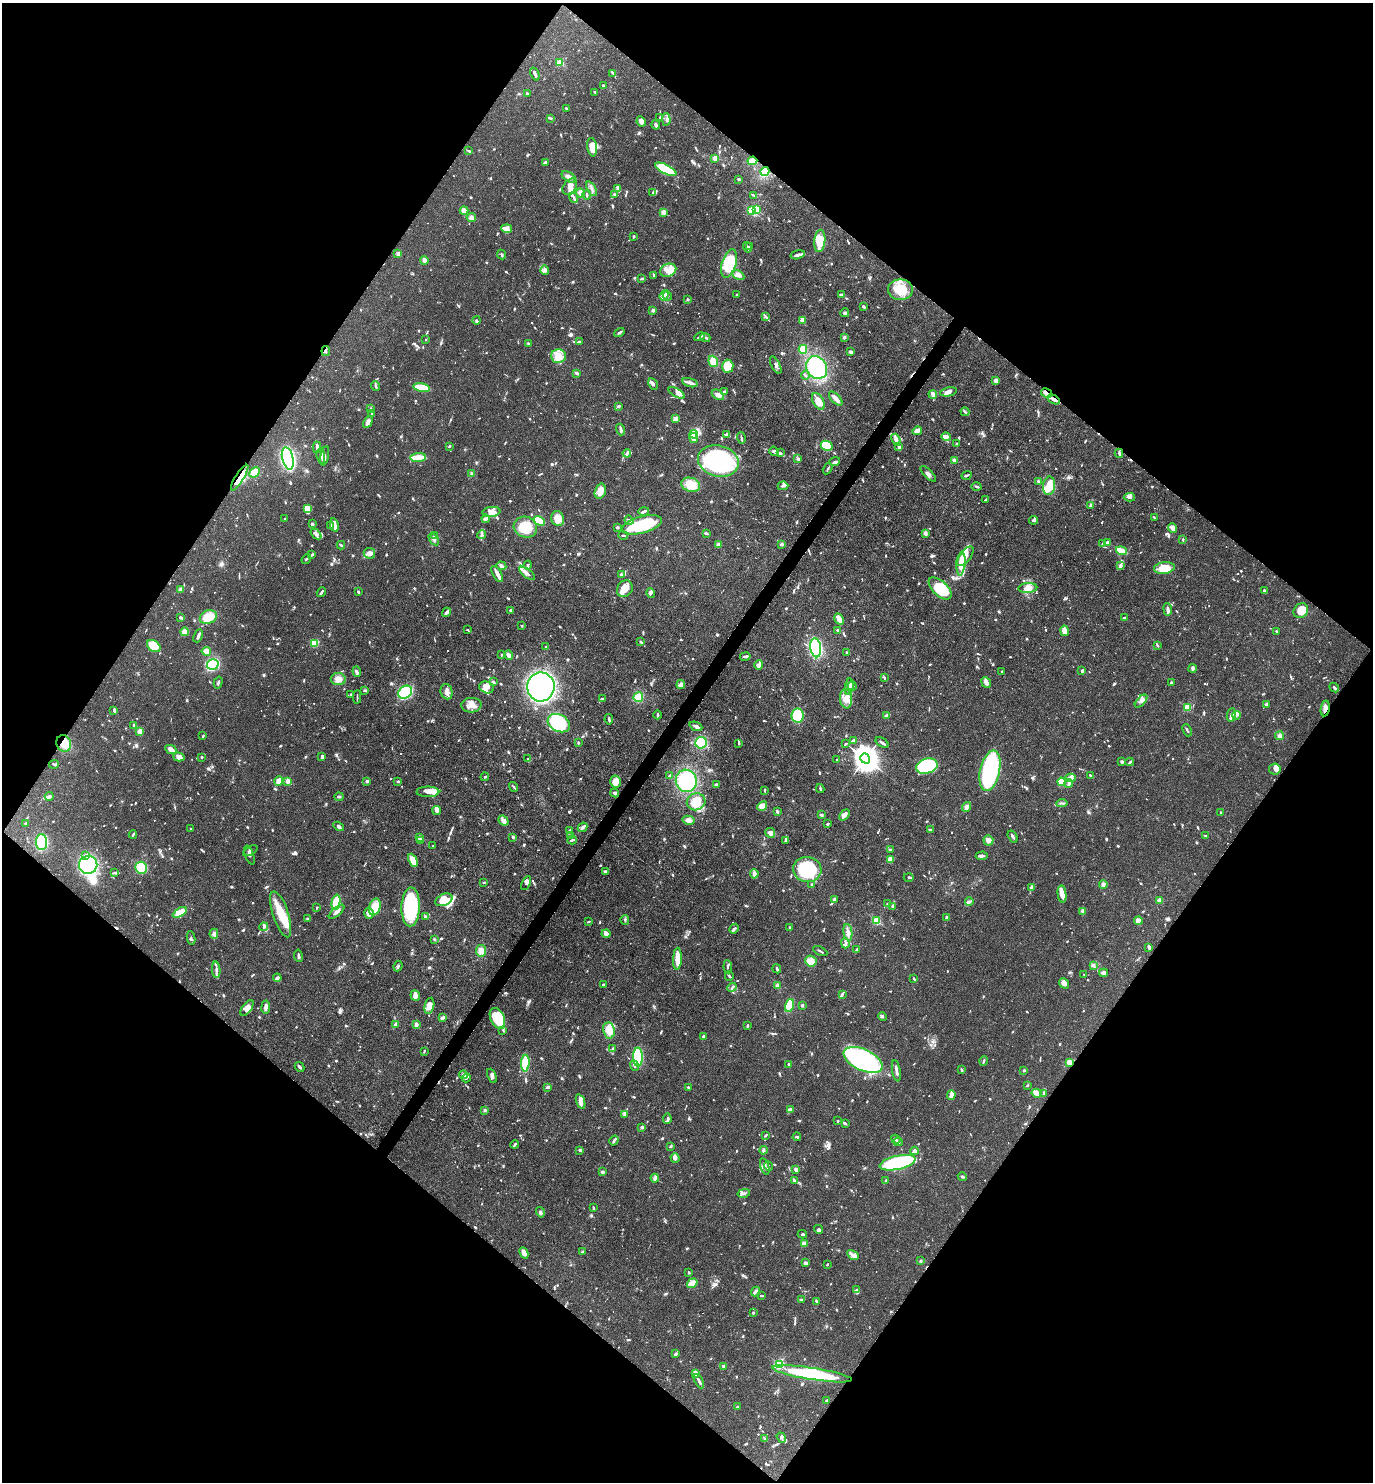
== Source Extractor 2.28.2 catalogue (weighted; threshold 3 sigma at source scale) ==
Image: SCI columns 293-5773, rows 1-5919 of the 5924 x 5919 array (HDU 1 of 3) = the unmasked area's bounding box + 8 px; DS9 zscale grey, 4 x 4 block average (1 PNG px = mean of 4 x 4 image px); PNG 1375 x 1484 px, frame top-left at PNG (2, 3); each listed source drawn as its Kron ellipse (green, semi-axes under 4 px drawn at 4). Shown black and unused: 50% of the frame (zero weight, under 3 of 4 exposures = <1% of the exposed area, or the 3 px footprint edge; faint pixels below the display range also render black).
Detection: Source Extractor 2.28.2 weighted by HDU 2 'WHT'. Background 0.0878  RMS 0.0038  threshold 0.017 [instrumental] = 3 sigma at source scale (4.5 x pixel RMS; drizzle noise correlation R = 1.50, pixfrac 1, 0.05/0.05 arcsec/px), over >= 5 px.
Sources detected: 1554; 9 too faint to see at this stretch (4 x 4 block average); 9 inside a brighter object's white glare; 12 cosmic-ray / hot-pixel residue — neither listed nor drawn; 61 coinciding with a brighter row at this scale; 118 inside a brighter listed object's ellipse — not listed separately; of the other 1345, all 500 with FLUX_AUTO >= 2.68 (the completeness limit of this list) listed and drawn (845 fainter detections not listed), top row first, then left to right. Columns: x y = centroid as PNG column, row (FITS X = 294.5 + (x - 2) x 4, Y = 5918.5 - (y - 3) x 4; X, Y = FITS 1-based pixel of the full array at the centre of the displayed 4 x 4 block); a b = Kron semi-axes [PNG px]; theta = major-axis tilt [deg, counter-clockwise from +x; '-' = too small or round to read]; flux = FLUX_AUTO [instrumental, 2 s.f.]
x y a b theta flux
560 62 2 2 - 83
613 73 3 2 - 3
535 74 7 2 -68 9.2
603 85 3 2 - 5.1
595 92 2 2 - 4.2
527 93 2 2 - 6
566 108 2 2 - 3.7
660 117 3 2 - 2.8
550 118 4 2 - 3
666 119 6 2 -88 4.9
641 121 5 3 - 17
656 125 4 2 - 7
592 147 9 5 -82 31
469 151 3 2 - 4.2
715 158 3 3 - 11
752 161 5 3 - 42
545 162 2 2 - 4.4
666 169 12 4 -27 140
765 171 4 3 - 34
569 177 8 4 -34 11
739 179 3 2 - 5.5
570 186 9 6 54 18
618 188 4 3 - 7.7
592 189 8 2 -61 6.5
580 193 5 4 - 11
653 193 3 2 - 3
614 194 2 2 - 3.6
587 195 4 2 - 3.2
753 195 3 2 - 3.6
574 198 5 2 - 5.6
751 210 2 2 - 140
757 210 2 2 - 150
464 211 4 3 - 16
663 212 2 2 - 61
471 218 4 4 - 7.7
507 229 5 4 - 15
634 237 4 2 - 3.5
820 241 11 5 84 39
747 247 5 2 - 3.2
750 247 2 2 - 5.2
398 254 2 2 - 14
501 254 5 3 - 3.9
798 255 7 3 14 7.9
424 260 4 3 - 8.1
729 263 14 7 73 120
545 270 5 4 - 5.7
668 270 8 6 23 21
654 275 4 2 - 3.8
738 275 6 3 -27 7.5
642 278 3 2 - 3
900 290 12 10 -2 57
737 294 2 2 - 3.3
664 295 5 3 - 6.5
667 295 5 2 - 4.3
841 295 3 3 - 3.2
687 299 3 2 - 3.2
864 307 3 2 - 4
653 310 4 3 - 5
845 313 4 3 - 6.7
766 317 4 2 - 3.3
477 320 4 3 - 3.5
802 320 3 2 - 20
619 332 5 2 - 6.1
700 337 5 2 - 3.8
844 337 3 3 - 4.9
705 338 5 2 - 5.8
425 340 2 2 - 6.5
579 342 3 2 - 2.9
528 344 3 2 - 4.3
803 349 4 3 - 34
326 351 5 3 - 4
851 352 3 2 - 6.7
558 356 7 7 - 22
713 361 6 4 -70 21
776 365 9 2 -62 7.1
728 366 6 5 - 57
817 367 12 10 -57 170
576 373 4 2 - 6.1
805 375 4 2 - 3.1
996 381 3 2 - 18
690 383 8 3 -16 9.9
653 384 6 4 -61 6.6
376 386 5 2 - 5.2
422 388 8 3 -11 73
724 392 4 2 - 5.3
949 392 8 3 11 8.6
677 393 9 3 -30 8.5
1047 393 6 2 -28 18
933 394 4 2 - 15
718 395 7 4 -35 14
836 399 9 2 -47 22
1054 399 7 2 -30 13
818 401 9 5 -61 33
619 406 3 2 - 4
371 409 2 2 - 4
965 412 4 2 - 2.9
372 414 3 2 - 4
675 419 2 2 - 60
368 422 6 4 61 8.1
620 429 6 2 -72 6.8
917 431 5 3 - 11
694 434 4 3 - 62
726 435 3 3 - 4.1
946 437 4 3 - 21
694 438 5 2 - 16
741 438 6 2 -75 5.3
896 440 6 3 -68 11
957 444 2 2 - 3.6
449 446 2 2 - 4.4
827 446 6 4 -27 65
899 446 3 3 - 4.5
317 448 6 3 89 6.6
774 451 5 4 - 5.3
627 453 4 2 - 6
781 453 4 2 - 3.5
1119 453 5 2 - 4.3
321 456 8 3 -82 15
325 456 10 3 78 8.1
418 457 8 3 4 37
288 458 11 5 -76 350
798 459 3 2 - 6.1
954 460 2 2 - 41
718 461 20 15 -14 320
835 461 5 2 - 4.6
828 468 6 2 58 3.4
254 472 6 4 44 31
471 473 3 2 - 3.2
928 474 10 3 -45 7.7
967 475 5 2 - 4.6
240 478 15 4 58 56
1038 481 3 2 - 4.1
691 485 9 7 -18 47
783 486 5 2 - 5.6
976 486 5 2 - 3.4
1049 486 9 6 84 21
600 491 8 5 74 26
1129 497 6 3 3 6.1
985 500 3 2 - 2.8
1090 505 3 2 - 3.8
308 509 3 3 - 5.4
644 511 5 2 - 6.2
491 512 9 5 7 15
558 518 7 6 - 39
1154 518 3 2 - 3.6
285 519 2 2 - 12
486 519 4 3 - 4.5
629 520 4 2 - 3.5
1034 520 4 3 - 4.6
539 521 6 4 -31 50
312 524 2 2 - 10
331 525 3 2 - 4.7
334 525 7 2 -78 24
642 525 20 8 15 190
525 527 12 10 -22 72
617 527 3 2 - 4.1
1173 528 5 3 - 17
706 533 3 2 - 4
316 534 6 3 -41 6.2
925 534 3 2 - 12
434 535 3 2 - 3.4
482 535 4 2 - 3.8
623 535 4 2 - 3.6
434 539 7 3 -57 7
1183 540 3 2 - 3.6
1108 543 2 2 - 16
718 544 4 3 - 4.9
782 544 3 3 - 4.1
1102 544 4 2 - 2.8
341 545 4 2 - 3.1
1121 551 5 2 - 48
369 553 6 5 - 12
312 555 4 2 - 2.8
965 556 11 6 51 32
306 559 5 2 - 3.1
961 564 11 4 83 53
528 565 4 2 - 3.5
501 566 5 3 - 6.6
1120 566 4 3 - 6.7
1164 568 10 5 8 50
527 573 9 3 -37 9.9
497 574 9 2 -60 20
621 575 3 3 - 3.3
940 588 14 7 -43 120
1028 588 9 5 5 18
181 589 4 3 - 6.7
625 589 9 7 56 23
1264 590 2 2 - 4.4
321 592 5 2 - 5.4
358 592 2 2 - 5.4
651 593 5 4 - 5.3
1168 609 6 2 -83 8.2
511 610 3 2 - 6.6
1301 611 8 7 - 33
447 612 5 3 - 4.9
180 617 4 3 - 4.5
208 617 9 6 25 38
1124 618 4 2 - 4.9
839 619 6 3 -61 20
522 626 2 2 - 11
467 630 2 2 - 3.2
838 630 2 2 - 3.8
1065 631 5 3 - 35
1277 631 3 2 - 2.7
185 632 4 3 - 23
198 636 7 2 66 8.4
641 642 3 2 - 4.8
314 643 4 3 - 28
1157 645 3 2 - 3
154 646 7 5 -34 54
546 647 2 2 - 4.5
816 648 9 5 -83 250
206 651 5 4 - 15
847 652 3 2 - 3.3
501 655 4 2 - 2.8
509 655 5 3 - 13
745 656 5 2 - 6.2
213 664 6 5 - 140
759 665 5 3 - 16
1193 668 4 2 - 7.3
357 671 5 3 - 6
1082 671 4 2 - 3.4
1002 672 2 2 - 5.1
884 678 3 2 - 3.3
338 679 7 6 - 16
218 682 6 2 74 5
493 682 2 2 - 3.4
986 683 6 4 -50 11
1171 683 3 2 - 5.5
681 684 4 3 - 9.2
852 686 4 2 - 4.5
486 687 7 5 -22 14
541 687 14 13 - 1100
849 687 8 2 83 6.4
1334 687 5 2 - 5.3
365 690 3 3 - 3.4
405 692 7 6 - 200
447 692 8 6 -73 15
351 694 2 2 - 3.8
357 697 6 2 -88 2.8
638 697 5 4 - 45
602 699 3 2 - 4.7
846 699 9 6 -83 22
1141 701 8 4 46 10
1266 704 3 2 - 5
471 705 10 7 2 24
1187 708 2 2 - 120
1325 708 8 4 80 15
114 710 4 2 - 5.4
657 715 4 2 - 4.1
798 715 7 6 - 100
1231 715 7 4 80 8.3
1236 715 4 2 - 2.7
886 716 4 2 - 12
609 719 5 2 - 4.8
559 723 12 8 -28 190
134 725 3 2 - 6.2
696 726 6 2 -22 9.2
1187 730 6 2 -67 3.8
140 732 3 2 - 25
203 736 3 2 - 3.3
1279 736 4 4 - 7.5
853 740 3 2 - 2.8
64 743 8 7 - 46
578 743 3 2 - 2.7
701 743 6 5 - 89
739 743 3 2 - 4.2
882 743 7 2 -34 5
845 744 3 2 - 2.9
171 749 6 4 -27 12
322 756 3 2 - 7.8
179 757 6 4 -17 14
201 757 2 2 - 3.6
865 758 5 4 - 3200
528 759 2 2 - 3.1
837 760 2 2 - 4.4
1122 762 3 3 - 4.8
1130 762 4 2 - 3
54 764 5 2 - 2.9
927 766 11 7 16 150
1275 769 6 5 - 8.2
990 771 20 10 77 380
669 775 3 2 - 3
1091 776 4 2 - 6.8
485 777 4 2 - 3.4
1070 778 5 3 - 14
279 781 4 2 - 32
367 781 2 2 - 23
398 781 3 2 - 3
686 781 11 10 - 130
288 782 4 3 - 6.8
615 782 6 5 - 22
1061 782 4 3 - 48
1069 783 4 3 - 10
716 785 4 2 - 3.3
514 787 5 2 - 4.2
820 789 4 2 - 4.1
765 790 2 2 - 4
428 792 11 5 0 14
615 793 4 3 - 5.9
49 796 4 3 - 6.4
339 797 4 2 - 3.8
696 802 9 8 - 47
1062 803 6 2 6 3.5
762 806 5 4 - 24
966 807 5 4 - 8.8
437 810 5 4 - 8.2
777 811 3 2 - 5.6
1220 812 2 2 - 2.8
821 815 3 3 - 3.8
844 815 6 3 50 13
689 820 6 4 -13 11
503 821 5 4 - 10
25 824 3 2 - 3.4
828 824 3 2 - 4.1
339 826 6 3 -31 5.7
582 827 5 3 - 6.3
190 829 2 2 - 3.9
570 830 4 3 - 3
930 830 3 2 - 5.5
770 833 5 4 - 11
133 835 4 2 - 3.6
570 835 3 2 - 2.7
1205 835 2 2 - 3.2
419 837 2 2 - 36
513 837 4 2 - 3.4
1013 837 6 2 -57 7.6
572 840 4 2 - 4.7
786 840 4 2 - 3.4
988 840 5 5 - 11
420 841 4 2 - 3.3
42 842 8 5 -88 150
433 846 2 2 - 4.7
890 850 3 2 - 7.4
250 851 8 3 30 3.9
85 855 3 3 - 5.6
249 855 10 2 -71 6.8
982 856 6 3 3 5.9
890 859 3 3 - 21
413 860 7 3 -66 32
88 865 9 9 - 310
141 868 6 6 - 100
807 870 14 12 -7 190
605 871 4 3 - 6.5
115 872 4 2 - 3.5
754 874 5 3 - 11
909 877 5 2 - 2.7
484 882 3 2 - 3.3
526 883 7 3 64 5.1
811 884 2 2 - 3
1103 884 4 3 - 12
1031 887 4 2 - 3.2
1062 894 9 4 -83 20
834 899 3 2 - 7.2
444 900 9 5 25 46
1159 900 2 2 - 53
969 901 4 3 - 5.7
336 902 7 4 78 52
888 904 2 2 - 11
892 906 4 2 - 3.5
317 907 2 2 - 2.7
375 907 8 5 73 45
411 907 19 9 88 210
180 912 8 3 31 42
337 912 9 3 42 10
1083 912 3 3 - 3.5
369 913 5 5 - 15
281 914 24 8 -72 55
426 916 4 3 - 3.5
947 918 3 2 - 3.3
308 919 4 3 - 3.4
625 920 5 2 - 4
877 921 2 2 - 190
1138 921 4 4 - 12
588 922 4 2 - 3.1
264 927 4 3 - 4.2
789 927 2 2 - 3.1
734 929 5 2 - 6
848 932 8 3 -83 9.8
214 934 5 4 - 7.8
606 934 4 3 - 8.5
191 938 7 2 -79 3.7
434 939 4 3 - 3.5
845 943 5 2 - 4.9
1149 947 4 3 - 5.5
857 950 3 2 - 6.7
481 951 6 5 - 16
820 951 7 2 -26 3.4
298 956 6 2 -81 6.4
677 959 11 4 88 29
811 961 6 5 - 25
1094 965 4 2 - 3.8
398 966 5 2 - 3.5
728 967 6 2 -84 3.5
777 969 4 2 - 4.4
216 970 8 2 -86 7.4
1104 973 4 4 - 7.4
1084 974 2 2 - 3.9
729 976 5 2 - 4.4
277 978 4 3 - 6.5
914 979 3 2 - 3.1
1064 983 5 4 - 12
603 984 3 2 - 2.7
778 986 4 3 - 7.8
732 987 5 2 - 3.3
842 994 3 3 - 3.6
415 996 5 5 - 11
789 1005 7 4 72 47
802 1005 2 2 - 19
429 1006 8 4 77 24
266 1007 6 3 82 10
247 1008 9 4 54 16
882 1017 4 3 - 3.5
442 1018 4 3 - 5.5
497 1018 11 7 -64 150
396 1024 4 3 - 11
416 1024 3 3 - 6.5
748 1025 3 2 - 3.2
503 1030 3 2 - 2.9
609 1031 8 6 -79 35
703 1037 4 2 - 4.3
612 1049 4 2 - 3.9
424 1051 3 2 - 2.8
638 1057 9 5 -90 180
863 1060 21 10 -25 400
984 1061 5 2 - 4.2
1069 1062 3 2 - 27
525 1063 8 3 87 74
789 1064 3 2 - 3.9
634 1065 5 2 - 7.2
299 1067 5 2 - 5.5
961 1070 3 2 - 3.8
1024 1070 2 2 - 5.5
896 1071 11 2 -79 12
463 1075 4 3 - 4.9
492 1076 7 3 -67 6.6
466 1078 4 2 - 5.7
1027 1085 2 2 - 2.9
547 1087 3 3 - 4.7
688 1087 3 2 - 3.3
1037 1093 5 4 - 12
1044 1094 4 3 - 3.8
951 1095 5 3 - 15
581 1101 7 4 -70 11
790 1109 4 2 - 10
485 1110 4 3 - 3.2
625 1114 3 3 - 9.2
667 1119 5 2 - 4.8
837 1121 2 2 - 4.6
846 1124 3 2 - 3.7
642 1127 4 3 - 3.8
766 1135 4 2 - 2.8
797 1137 4 2 - 5.3
896 1139 5 2 - 3.5
614 1140 5 2 - 5.3
898 1142 5 2 - 6.5
515 1144 4 3 - 3.8
670 1146 3 2 - 3.1
580 1150 3 2 - 4.3
763 1150 4 3 - 4.9
915 1151 4 3 - 6.1
675 1158 5 4 - 7.6
898 1163 18 7 12 350
765 1166 8 2 -74 6.3
768 1166 5 2 - 3.4
796 1170 4 3 - 9.8
602 1172 3 3 - 4.5
962 1176 4 2 - 4.8
655 1178 4 2 - 12
886 1180 4 2 - 2.8
794 1181 3 3 - 5.3
744 1193 6 2 13 5.6
593 1208 3 2 - 3.4
540 1212 5 3 - 4.8
819 1229 5 4 - 7
802 1234 4 2 - 3.8
804 1244 2 2 - 27
582 1252 2 2 - 5.6
524 1253 6 4 -65 12
853 1255 6 4 -28 8.2
921 1261 3 2 - 3.3
805 1263 4 3 - 8.5
827 1264 3 2 - 2.9
689 1273 3 2 - 2.8
692 1283 5 3 - 29
857 1290 3 2 - 4.8
756 1292 5 3 - 5.6
762 1296 3 2 - 3
802 1300 4 3 - 4.4
816 1301 3 2 - 3.3
753 1313 3 2 - 3.3
676 1353 4 2 - 3.2
779 1364 2 2 - 200
723 1366 2 2 - 3.6
695 1373 2 2 - 19
812 1374 40 6 -9 200
699 1381 8 2 -62 9.9
826 1400 3 2 - 3
738 1407 3 2 - 3.4
781 1438 5 2 - 2.8
764 1439 3 2 - 2.9
Overlapping masked pixels (flux is a lower limit): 8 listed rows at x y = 752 161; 765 171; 326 351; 1047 393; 1054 399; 240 478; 1325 708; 64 743
Diffuse or blended objects may show on this block-average render without a row.